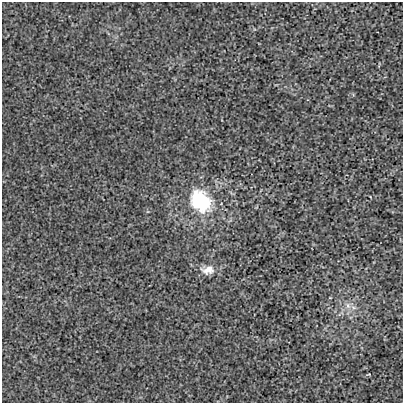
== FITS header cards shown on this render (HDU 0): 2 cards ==
NAXIS1  =                  401
NAXIS2  =                  401

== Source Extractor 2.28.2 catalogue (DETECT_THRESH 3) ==
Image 401 x 401 px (HDU 0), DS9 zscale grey, 1 PNG px = 1 image px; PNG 405 x 405 px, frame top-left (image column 1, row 401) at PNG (2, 2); no overlay
Background -2.18e-04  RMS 0.0029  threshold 0.00856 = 3 sigma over >= 5 px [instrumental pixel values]
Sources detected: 3; all 3 listed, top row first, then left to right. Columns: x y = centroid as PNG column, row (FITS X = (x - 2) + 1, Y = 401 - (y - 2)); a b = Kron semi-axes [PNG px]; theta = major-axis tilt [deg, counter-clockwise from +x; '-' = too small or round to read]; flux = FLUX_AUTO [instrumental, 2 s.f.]
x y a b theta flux
202 202 13 10 -48 25
208 270 19 12 8 2.1
348 306 10 7 -88 1.2